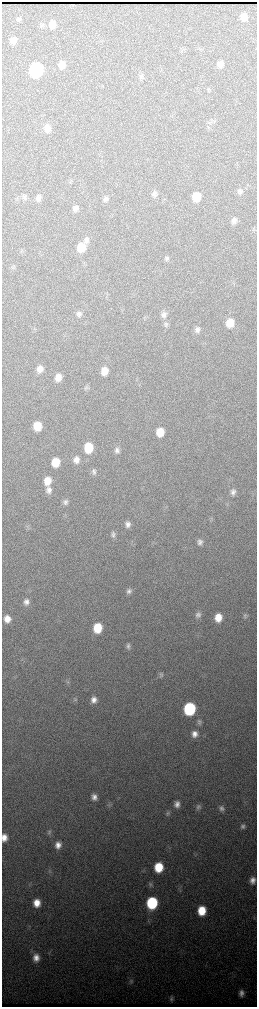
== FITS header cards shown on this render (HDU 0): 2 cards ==
NAXIS1  =                  510 / length of data axis 1
NAXIS2  =                 2010 / length of data axis 2

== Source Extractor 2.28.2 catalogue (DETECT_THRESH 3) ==
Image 510 x 2010 px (HDU 0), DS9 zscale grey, zoomed out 1/2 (1 PNG px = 2 x 2 image px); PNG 259 x 1009 px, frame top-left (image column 2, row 2010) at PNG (2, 2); no overlay
Background 3510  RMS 40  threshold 119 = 3 sigma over >= 5 px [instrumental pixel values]
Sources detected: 82; all 82 listed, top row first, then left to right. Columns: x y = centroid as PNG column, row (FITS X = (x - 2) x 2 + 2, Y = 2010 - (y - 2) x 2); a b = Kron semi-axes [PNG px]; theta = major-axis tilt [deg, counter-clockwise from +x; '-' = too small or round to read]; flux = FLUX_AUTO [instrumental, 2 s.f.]
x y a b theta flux
244 17 8 6 -90 7.5e+04
18 19 7 5 -84 2.0e+04
52 24 8 7 - 6.9e+04
42 25 6 5 - 1.8e+04
13 41 8 6 82 4.0e+04
220 64 7 6 - 4.6e+04
62 65 8 7 - 6.2e+04
36 70 9 7 82 1.4e+06
141 76 7 6 - 2.2e+04
47 128 9 7 -87 6.6e+04
240 191 7 6 - 2.3e+04
154 194 7 6 - 2.4e+04
24 197 9 5 73 2.0e+04
196 197 8 6 84 1.5e+05
38 198 7 6 - 3.2e+04
105 199 8 6 69 2.4e+04
75 208 7 6 - 3.4e+04
234 221 7 7 - 3.4e+04
253 230 6 1 15 5.0e+03
86 240 9 6 66 3.2e+04
81 247 8 7 - 1.6e+05
167 258 7 6 - 2.1e+04
13 267 6 3 -44 1.1e+04
79 314 7 7 - 2.9e+04
164 314 9 7 77 3.3e+04
230 323 8 7 - 1.3e+05
166 324 7 5 10 1.9e+04
197 330 7 6 - 3.2e+04
40 369 8 7 - 6.6e+04
104 371 8 7 - 1.0e+05
58 377 8 7 - 7.0e+04
87 387 8 5 -81 1.8e+04
37 426 8 7 - 1.7e+05
160 432 7 7 - 1.5e+05
88 448 9 7 83 2.4e+05
117 450 8 7 - 3.7e+04
76 460 8 7 - 5.7e+04
55 462 7 6 - 1.6e+05
94 472 9 5 -89 2.3e+04
47 481 9 7 86 1.0e+05
49 490 9 7 -88 4.4e+04
233 492 8 6 73 3.3e+04
65 502 7 6 - 2.9e+04
211 519 5 3 - 1.0e+04
128 524 7 6 - 3.9e+04
27 527 6 4 -66 1.4e+04
113 534 8 6 86 2.6e+04
200 542 7 6 - 3.1e+04
129 591 8 7 - 2.9e+04
26 602 7 7 - 4.1e+04
198 615 7 7 - 3.2e+04
245 615 8 5 74 1.9e+04
218 618 8 7 - 1.2e+05
7 619 7 6 - 7.8e+04
97 628 8 7 - 2.2e+05
128 646 8 6 88 2.5e+04
161 675 8 5 82 1.8e+04
67 682 4 2 - 7.3e+03
75 699 6 6 - 1.6e+04
94 700 8 7 - 5.3e+04
189 709 8 7 - 9.2e+05
199 722 7 6 - 2.1e+04
194 734 8 7 - 5.6e+04
94 797 7 6 - 4.3e+04
177 804 7 6 - 4.3e+04
198 807 7 6 - 2.1e+04
221 809 7 6 - 3.1e+04
168 813 7 5 72 1.9e+04
243 826 7 6 - 2.5e+04
49 832 7 5 81 1.7e+04
4 838 7 5 86 7.0e+04
58 845 7 6 - 5.7e+04
159 867 8 7 - 2.6e+05
253 880 7 6 - 5.1e+04
151 884 6 5 - 1.5e+04
37 903 8 7 - 1.0e+05
152 903 8 7 - 6.8e+05
202 911 8 7 - 2.1e+05
36 958 10 8 90 7.5e+04
131 981 6 5 - 1.7e+04
241 993 8 6 89 4.2e+04
171 999 4 3 - 1.7e+04